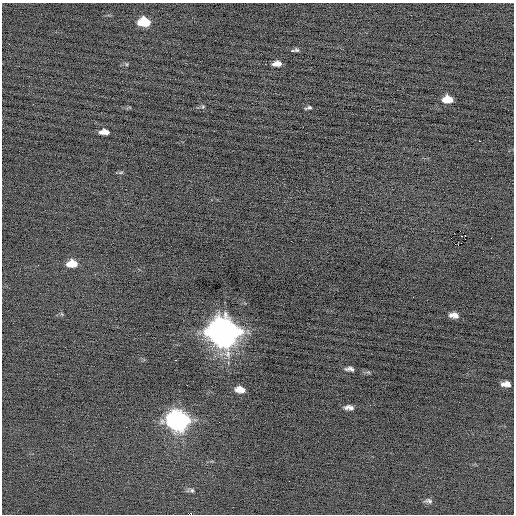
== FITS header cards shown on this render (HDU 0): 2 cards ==
NAXIS1  =                  512 / Axis length
NAXIS2  =                  512 / Axis length

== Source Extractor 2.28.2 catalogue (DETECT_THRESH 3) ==
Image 512 x 512 px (HDU 0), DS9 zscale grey, 1 PNG px = 1 image px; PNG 516 x 516 px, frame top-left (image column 1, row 512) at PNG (2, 3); no overlay
Background -0.0926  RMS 0.69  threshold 2.07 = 3 sigma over >= 5 px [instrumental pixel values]
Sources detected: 28; all 28 listed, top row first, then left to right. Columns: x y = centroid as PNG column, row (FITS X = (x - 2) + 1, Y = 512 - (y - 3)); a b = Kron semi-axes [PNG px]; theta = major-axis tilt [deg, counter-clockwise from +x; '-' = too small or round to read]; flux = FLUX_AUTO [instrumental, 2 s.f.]
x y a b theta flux
144 22 10 7 -1 1600
297 50 7 5 -5 100
127 64 5 3 - 45
277 64 8 5 4 310
447 99 9 6 -1 780
203 106 6 5 - 62
309 108 6 3 12 100
101 132 6 5 - 140
106 132 8 5 -34 250
479 141 3 2 - 300
121 172 7 4 1 69
460 231 2 2 - 26
465 235 2 2 - 310
455 244 3 2 - 58
458 245 2 2 - 130
72 264 11 7 2 700
454 315 9 5 -9 290
223 332 13 11 -10 71000
176 360 2 2 - 37
350 369 10 5 -6 170
506 384 9 5 -4 310
240 390 9 5 -6 450
349 407 9 5 -5 210
178 421 12 9 -7 23000
219 422 2 2 - 31
192 490 6 5 - 84
429 501 10 6 -14 140
191 514 3 2 - 1100
At the frame edge (FLAGS 8, measured only in part): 1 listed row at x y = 191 514